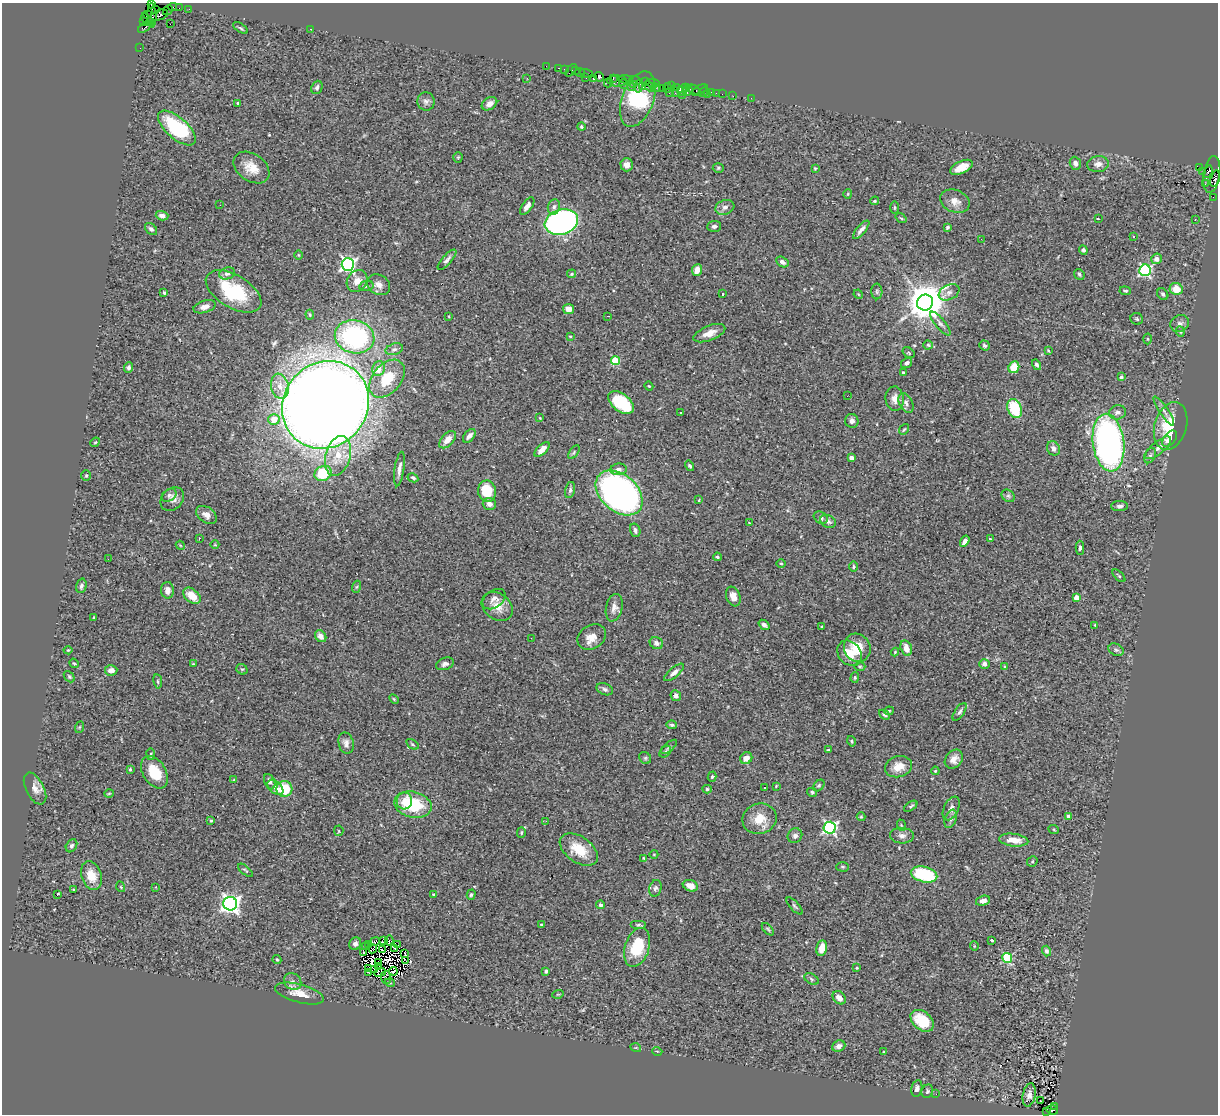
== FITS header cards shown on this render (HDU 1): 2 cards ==
NAXIS1  =                 1216
NAXIS2  =                 1112

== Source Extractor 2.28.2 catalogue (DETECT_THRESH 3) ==
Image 1216 x 1112 px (HDU 1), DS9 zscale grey, 1 PNG px = 1 image px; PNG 1220 x 1116 px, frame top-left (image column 1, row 1112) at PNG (2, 3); each listed source drawn as its Kron ellipse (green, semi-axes under 4 px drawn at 4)
Background 0.79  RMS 0.056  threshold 0.167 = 3 sigma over >= 5 px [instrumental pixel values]
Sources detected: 382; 11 with non-positive FLUX_AUTO (blend fragments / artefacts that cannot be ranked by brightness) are neither listed nor drawn; the other 371 listed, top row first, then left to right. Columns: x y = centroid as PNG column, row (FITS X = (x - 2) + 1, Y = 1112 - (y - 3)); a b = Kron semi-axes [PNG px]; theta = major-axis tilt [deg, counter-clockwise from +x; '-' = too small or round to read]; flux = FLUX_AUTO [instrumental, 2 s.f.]
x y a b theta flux
151 5 3 3 - 53
173 7 4 2 - 120
179 8 2 2 - 15
189 9 2 2 - 16
155 10 4 3 - 37
168 10 5 2 - 81
148 15 4 2 - 33
152 15 12 4 -87 250
159 15 9 5 19 450
147 20 7 3 -48 160
144 22 4 3 - 23
170 24 2 2 - 4.7
145 27 8 3 38 190
240 28 8 3 -32 5.5
310 29 2 2 - 55
140 48 2 2 - 19
546 66 2 2 - 15
559 68 3 2 - 66
564 69 3 2 - 45
571 70 7 3 51 130
575 71 3 2 - 36
580 72 5 4 - 48
586 74 7 3 -20 73
599 77 5 4 - 180
527 78 3 3 - 2.9
586 78 3 2 - 54
613 78 4 2 - 50
593 79 3 3 - 110
625 79 6 4 -1 160
635 80 6 2 -15 140
617 81 10 5 -1 430
646 82 3 2 - 26
608 83 5 2 - 57
653 83 7 2 -7 180
624 84 5 4 - 180
633 84 2 2 - 67
639 86 6 3 79 410
643 86 4 2 - 160
649 86 6 3 -53 160
671 86 3 2 - 53
317 87 7 5 66 10
631 87 2 2 - 48
656 88 5 2 - 94
662 88 2 2 - 37
667 88 5 3 - 87
676 88 3 3 - 50
685 88 3 2 - 86
688 90 5 4 - 77
694 90 7 4 -25 180
699 90 9 3 30 24
682 91 5 3 - 96
703 92 6 2 47 24
712 92 3 3 - 61
669 93 4 2 - 87
675 93 2 2 - 46
716 93 2 2 - 12
707 94 3 2 - 10
722 94 2 2 - 28
682 95 3 2 - 14
733 96 2 2 - 8.4
751 98 2 2 - 14
638 99 29 15 70 390
426 101 9 8 - 15
238 103 3 3 - 7.4
489 104 8 6 32 20
581 127 4 4 - 5.2
177 128 23 10 -41 300
458 157 5 4 - 4.4
1075 163 6 5 - 14
1098 164 11 8 5 22
627 165 6 6 - 22
961 167 12 6 25 49
1199 167 4 3 - 810
251 168 20 13 -35 59
718 168 5 4 - 5.4
815 168 4 3 - 3.5
1202 172 2 2 - 17
1208 172 6 3 71 310
1212 174 18 8 82 430
1215 179 8 4 73 400
1205 184 2 2 - 37
848 194 5 4 - 4
1213 197 2 2 - 11
874 201 4 3 - 4.6
955 201 15 11 -21 31
220 205 2 2 - 2.1
527 206 10 5 55 20
554 207 8 6 74 12
725 207 9 7 19 18
894 208 6 3 -90 4.1
162 216 6 4 -16 17
901 218 6 3 -35 4.4
1098 219 3 2 - 4.5
1195 220 2 2 - 2.9
561 222 17 12 18 1300
714 226 7 5 3 11
947 227 4 3 - 5.9
151 229 7 5 -42 11
861 230 11 4 50 17
1133 237 3 3 - 5.9
981 239 3 2 - 3.6
1083 250 4 4 - 7.4
298 255 5 3 - 3.3
1156 259 5 5 - 16
447 260 13 5 48 12
782 262 7 4 -31 14
348 264 6 6 - 1000
697 270 6 5 - 32
1145 270 6 5 - 540
227 273 8 5 17 14
572 274 4 4 - 5.4
1079 274 6 5 - 6.3
357 281 11 9 55 38
378 285 12 9 -32 27
366 286 7 5 12 8.4
1176 289 6 6 - 58
234 291 31 16 -31 260
877 291 8 5 -89 8.1
1125 291 6 3 -5 5.9
949 292 11 7 25 17
164 293 4 3 - 5.2
723 294 3 2 - 3.2
858 294 5 3 - 3.5
1163 294 6 5 - 8.1
925 302 8 8 - 11000
205 307 11 6 17 20
568 309 5 5 - 32
310 315 5 3 - 4.6
449 316 4 2 - 2.7
608 316 3 2 - 8.5
1137 319 6 5 - 6.8
940 323 15 5 -51 15
1180 324 9 8 - 15
1180 332 5 4 - 4.1
709 333 17 7 21 33
570 336 3 2 - 3.7
355 337 20 16 -14 530
1148 339 5 3 - 3.5
928 345 4 4 - 5.2
984 345 5 4 - 6.3
394 349 9 5 18 11
1048 350 4 3 - 3.2
908 353 6 4 -34 5.5
616 361 4 4 - 170
907 363 6 4 35 11
1036 365 5 4 - 9
1014 367 6 5 - 78
129 368 5 4 - 10
378 368 7 6 - 32
903 373 4 4 - 7.5
1121 377 4 3 - 7.6
387 379 22 14 50 100
280 386 13 9 -78 34
649 386 4 4 - 3.6
847 396 2 2 - 2.9
895 399 12 9 -83 26
621 402 15 8 -37 220
906 403 10 6 -62 16
326 405 45 42 48 11000
1015 409 10 7 -69 170
1164 411 17 4 -56 16
681 412 2 2 - 4.4
1117 412 8 7 - 17
540 418 4 3 - 2.8
274 420 5 5 - 56
852 421 7 6 - 15
1171 426 24 16 73 160
904 429 6 3 52 4.4
469 436 8 5 49 17
1170 439 9 5 51 30
448 440 10 6 47 37
95 442 5 4 - 4.2
1108 443 29 15 -83 1300
1053 448 7 6 - 17
1158 448 16 6 40 22
542 449 9 5 43 29
574 452 8 4 56 5.9
338 456 20 12 74 90
1150 456 8 5 62 9
851 458 4 4 - 31
690 466 5 4 - 5.8
399 469 17 4 82 20
618 469 8 5 6 15
323 473 9 7 27 150
86 476 5 5 - 4.7
413 478 5 4 - 6.5
570 490 8 5 76 9.2
487 491 10 9 - 110
619 493 27 18 -42 2100
169 495 8 5 33 8.6
1008 496 7 5 -41 8.5
172 499 13 10 44 23
699 500 3 2 - 4.6
489 504 7 5 -18 16
1120 506 8 5 1 11
206 515 11 7 -35 26
821 518 7 5 -33 8.6
828 521 8 6 -25 11
749 523 3 3 - 4.3
635 530 7 5 -72 13
199 538 3 2 - 2.4
990 539 3 2 - 3
965 541 6 4 56 15
180 545 5 3 - 3.4
215 545 4 3 - 2.8
1080 548 7 4 -89 9
717 557 4 3 - 4.7
108 559 2 2 - 1.7
781 564 4 3 - 3.8
853 567 5 4 - 5.3
1119 576 8 3 -45 5.1
81 586 7 5 76 10
356 587 6 4 70 5.4
168 590 8 6 -87 23
192 596 10 6 -41 56
733 596 10 7 -70 28
1076 597 4 4 - 57
494 599 12 8 36 22
497 606 17 13 -38 51
614 608 14 8 77 22
94 617 4 2 - 2.8
764 625 6 4 -39 12
1095 625 3 3 - 3.8
822 627 3 2 - 2.8
321 636 6 5 - 24
592 637 15 11 32 42
531 638 2 2 - 7.7
656 643 7 6 - 12
857 648 14 13 - 84
906 648 8 5 -74 31
68 650 4 4 - 3.8
1116 650 8 5 -28 8.6
895 652 4 3 - 3.5
849 653 14 11 -48 57
74 663 5 4 - 4.5
193 664 3 2 - 2.6
445 664 9 6 21 14
984 664 5 5 - 15
860 666 5 3 - 4.1
1004 667 4 3 - 4.1
242 669 6 5 - 5.3
111 670 6 5 - 26
674 672 12 5 40 17
69 677 6 4 -49 5.6
855 677 5 4 - 6.2
158 681 7 3 -81 5.5
605 689 8 5 -22 10
676 696 5 5 - 16
394 699 5 3 - 3.9
889 711 4 4 - 3.9
960 712 10 4 56 10
884 715 6 3 -42 6.2
672 725 5 3 - 6.9
80 727 6 4 70 4.2
851 741 5 4 - 4.9
346 743 10 7 -77 19
412 744 7 3 -35 4.9
669 747 10 4 39 6.8
828 750 3 3 - 4.9
665 752 7 4 46 5.8
151 754 6 3 -82 3.9
645 758 6 5 - 7.5
746 758 6 5 - 29
954 759 10 8 49 25
899 767 14 10 14 45
130 770 3 3 - 5.3
935 771 4 3 - 3.2
154 772 18 11 -58 94
712 777 5 4 - 5.3
234 780 4 4 - 3.5
270 782 8 5 -68 13
819 785 6 4 48 5.2
776 786 4 2 - 2.8
275 787 9 6 -43 27
764 787 2 2 - 3.6
35 789 17 9 -63 29
284 789 8 8 - 120
707 789 4 4 - 5.2
812 792 5 4 - 6.3
109 793 5 3 - 3.5
404 801 8 7 - 27
413 805 19 13 -14 190
911 806 7 4 33 6.8
951 808 12 7 65 19
861 817 4 4 - 3.5
1069 817 4 4 - 31
760 819 17 15 19 68
951 819 9 5 69 12
211 821 4 3 - 4.2
546 821 2 2 - 7.4
901 825 6 3 -72 3.7
830 828 6 6 - 730
1054 830 5 3 - 3.4
339 831 5 4 - 4.6
521 833 5 4 - 5.2
795 836 7 7 - 11
902 836 12 8 -2 19
1014 840 15 6 -7 43
71 846 7 5 57 7.9
579 850 21 13 -35 97
654 854 4 3 - 2.6
643 858 3 3 - 4
1032 861 5 5 - 4.8
842 867 6 4 -1 5.5
245 870 9 3 -39 5.1
924 874 13 7 -14 250
91 876 14 10 -71 51
690 886 8 5 -21 28
121 887 5 3 - 3.1
156 887 3 2 - 4.5
655 888 8 6 74 10
74 890 3 3 - 4.6
434 894 3 2 - 3.8
57 895 4 2 - 29
471 895 5 4 - 5.7
983 901 7 5 18 15
230 904 7 7 - 1800
601 905 4 4 - 6.4
795 906 11 4 -48 7.5
541 925 3 2 - 4.1
639 925 8 4 0 6.6
768 929 7 3 -46 4.9
384 940 3 2 - 15
991 940 4 3 - 9.9
389 941 5 2 - 2.5
374 942 6 4 25 5.1
355 944 6 5 - 12
369 945 2 2 - 4.6
398 945 3 3 - 6.5
974 946 4 4 - 3.9
366 947 2 2 - 2.9
637 947 20 12 72 150
394 948 3 2 - 6.9
822 948 8 5 80 40
373 949 4 2 - 4
382 950 4 2 - 0.77
1046 951 5 4 - 9.5
363 952 3 3 - 11
405 954 4 3 - 12
1007 958 5 5 - 300
277 960 4 3 - 4.5
406 961 4 2 - 3.6
378 963 2 2 - 2.1
378 966 4 2 - 3.4
857 968 3 2 - 3.4
369 969 3 2 - 5.6
375 969 3 2 - 0.74
393 971 4 2 - 3.2
546 971 4 3 - 6.6
368 972 3 2 - 4.7
380 972 6 4 21 4.3
386 977 6 5 - 7.8
811 979 8 5 -29 7.2
293 982 9 8 - 17
390 983 5 3 - 3.7
300 994 25 9 -15 50
558 994 5 3 - 2.9
839 998 7 5 -45 26
922 1021 13 9 -40 120
839 1046 7 5 22 14
636 1048 5 3 - 3.1
657 1051 5 3 - 3.1
884 1052 4 3 - 3
917 1088 8 5 77 15
927 1091 7 5 68 6.8
936 1094 3 2 - 2.7
1029 1095 12 6 80 17
1040 1101 2 2 - 4.6
1055 1106 3 3 - 150
1052 1110 6 4 -15 290
1047 1111 3 2 - 99
At the frame edge (FLAGS 8, measured only in part): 1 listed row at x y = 151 5
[11 non-positive-flux detections neither listed nor drawn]